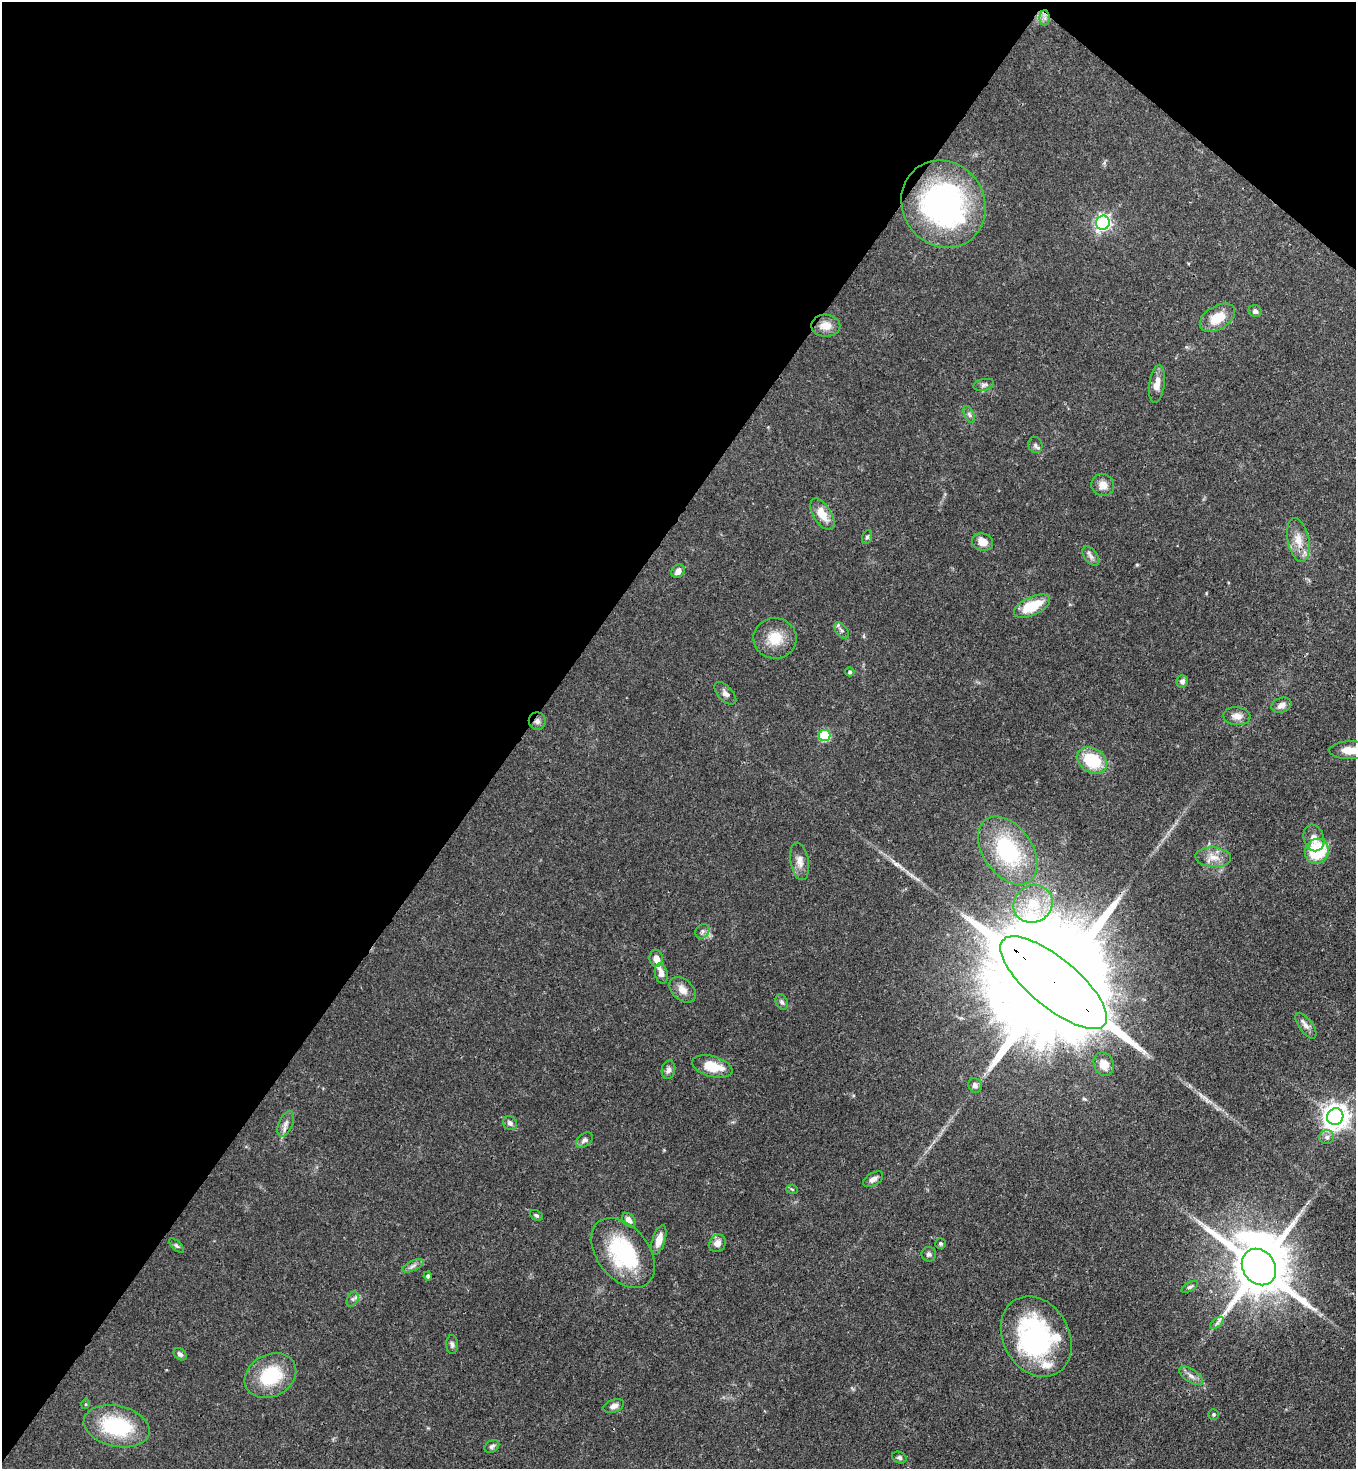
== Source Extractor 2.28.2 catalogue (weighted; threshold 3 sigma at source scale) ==
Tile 2 of 4 x 4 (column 2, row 1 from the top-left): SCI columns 1580-2933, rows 4459-5925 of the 6007 x 5985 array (HDU 1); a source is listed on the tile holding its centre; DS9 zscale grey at full resolution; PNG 1358 x 1471 px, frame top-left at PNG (2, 2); each listed source drawn as its Kron ellipse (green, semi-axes under 4 px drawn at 4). Shown black and unused: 41% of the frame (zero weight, under 3 of 4 exposures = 7% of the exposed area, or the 3 px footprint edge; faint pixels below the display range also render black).
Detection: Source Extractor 2.28.2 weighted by HDU 2 'WHT'; one run over the whole footprint, this tile lists its part. Background 0.0745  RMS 0.0039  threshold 0.0175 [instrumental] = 3 sigma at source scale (4.5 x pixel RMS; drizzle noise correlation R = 1.50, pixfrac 1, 0.05/0.05 arcsec/px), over >= 5 px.
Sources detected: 84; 2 inside a brighter object's white glare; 1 long thin detection or spike segment (spike, bleed or trail) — neither listed nor drawn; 3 inside a brighter listed object's ellipse — not listed separately; the other 78 listed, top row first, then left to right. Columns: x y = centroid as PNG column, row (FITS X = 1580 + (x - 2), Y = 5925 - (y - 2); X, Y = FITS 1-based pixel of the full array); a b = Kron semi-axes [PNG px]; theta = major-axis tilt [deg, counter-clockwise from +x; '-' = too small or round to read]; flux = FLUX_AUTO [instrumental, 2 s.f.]
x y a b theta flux
1045 18 8 5 -90 1.3
944 204 45 41 -56 95
1103 223 7 6 - 110
1255 311 6 5 - 1.2
1217 318 19 11 31 8.9
826 326 14 11 -1 4.2
1157 384 19 7 82 3.6
984 385 10 5 12 1.1
969 414 9 5 -63 0.94
1035 445 8 7 - 1.1
1103 485 11 11 - 3.3
822 514 18 9 -58 6.1
867 537 7 5 70 0.82
1298 540 22 11 -78 5.9
982 542 11 8 -18 4.7
1091 556 11 6 -53 1.5
678 571 7 6 - 2.1
1032 606 19 9 25 12
841 630 9 5 -52 1.2
775 638 21 20 - 9.3
850 672 5 4 - 0.8
1182 681 6 5 - 1.6
725 693 14 7 -47 1.9
1281 705 10 7 19 2.2
1237 716 13 9 -5 3
537 721 9 8 - 1.6
825 736 6 5 - 28
1350 750 21 9 2 6.5
1092 760 16 12 -31 18
1314 838 13 10 -70 3
1008 850 38 24 -54 35
1317 851 13 11 65 23
1213 857 18 10 -4 4.3
800 861 19 9 -80 3.4
1033 904 20 18 31 12
702 931 8 6 49 1.1
656 958 8 6 -78 2.9
661 973 10 6 -76 2.4
1054 983 66 24 -40 24000
682 990 15 10 -43 3.5
782 1002 8 5 -61 1.1
1306 1026 15 6 -54 2.1
1104 1064 12 9 -67 4.8
712 1066 21 10 -15 9.8
668 1070 9 6 80 1.5
975 1085 7 6 - 1.5
1335 1117 8 8 - 410
510 1123 7 6 - 1.4
286 1124 14 7 67 2.2
1327 1137 7 7 - 1.4
584 1140 9 6 38 1.3
873 1179 11 6 30 2
792 1189 6 3 -19 0.46
536 1215 7 5 -27 0.7
629 1220 8 6 -52 2.4
659 1240 15 6 73 3.5
717 1243 9 8 - 2.8
940 1243 5 5 - 0.66
177 1246 9 4 -44 0.83
623 1253 39 26 -52 36
929 1254 7 7 - 1.2
413 1266 11 5 24 1.4
1259 1267 19 16 -54 2900
428 1276 4 4 - 0.88
1190 1287 9 4 29 0.85
353 1299 8 5 62 1
1217 1323 8 4 37 0.92
1036 1337 42 33 -61 61
452 1345 9 6 -87 1.1
180 1354 7 5 -40 1.1
270 1376 27 21 29 20
1191 1376 14 6 -35 2.1
86 1404 5 3 - 0.4
614 1406 11 6 20 2.1
1214 1414 5 5 - 0.59
117 1426 33 20 -13 29
492 1446 8 5 32 1.1
899 1458 7 5 -23 0.91
Overlapping masked pixels (flux is a lower limit): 3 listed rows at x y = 537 721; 1054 983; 286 1124
Isophote crosses this tile's border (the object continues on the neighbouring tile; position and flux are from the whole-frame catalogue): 1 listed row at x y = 1350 750